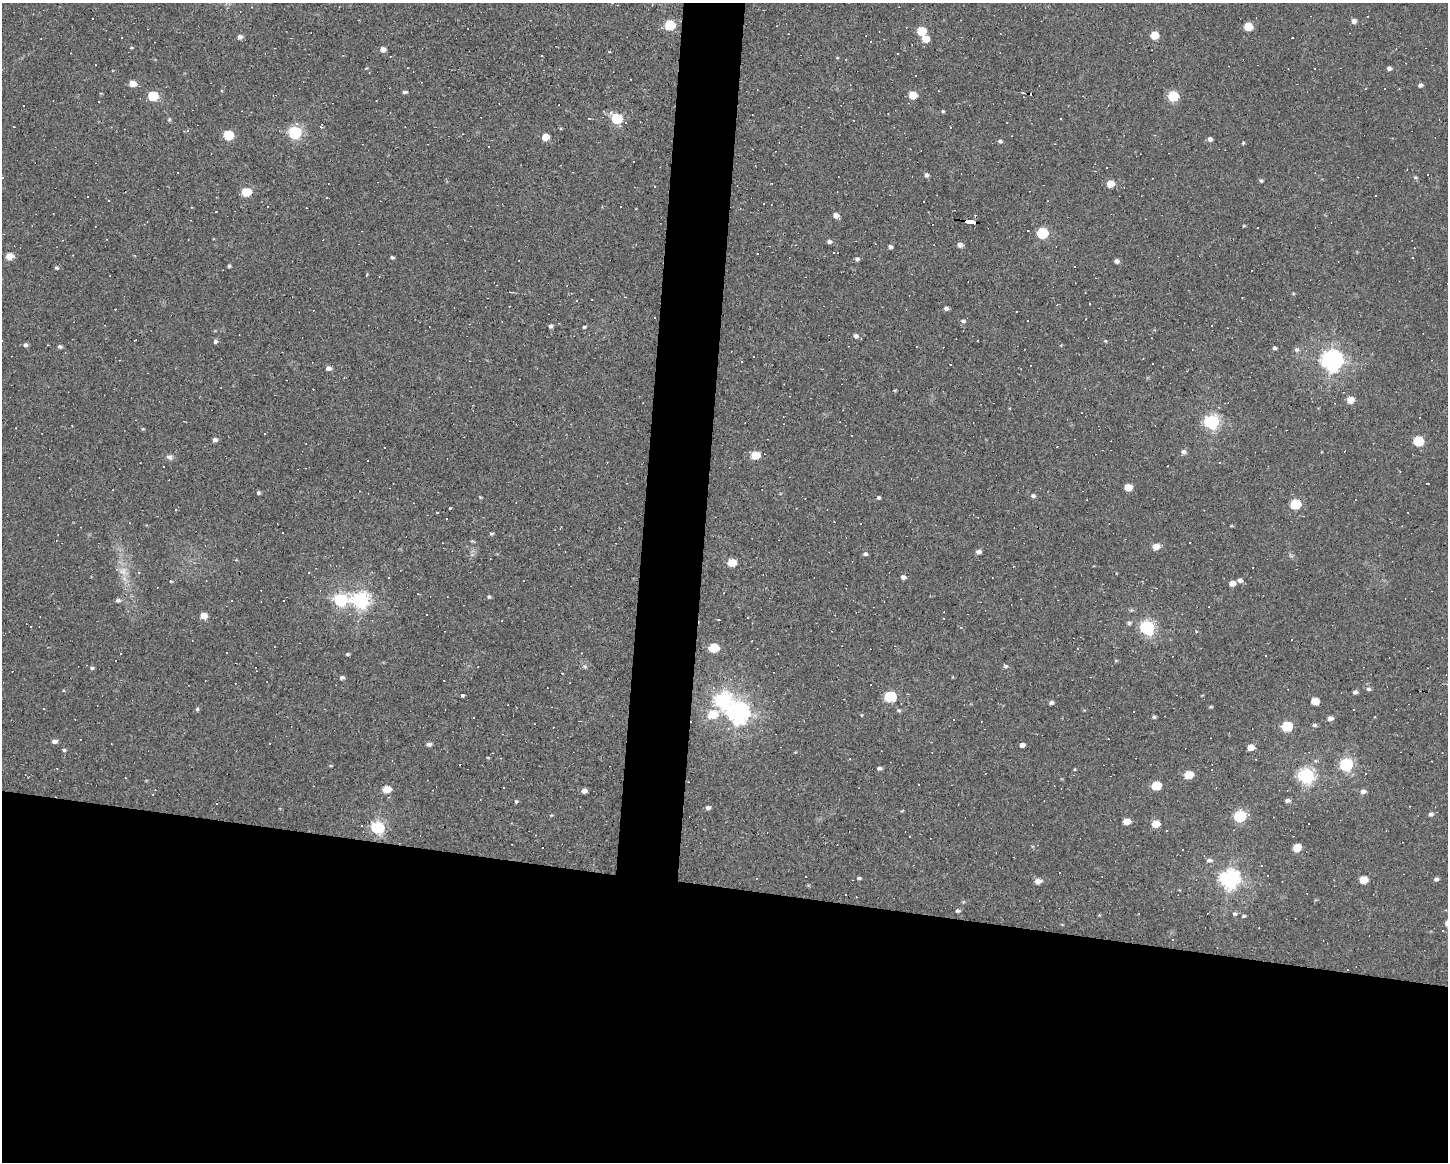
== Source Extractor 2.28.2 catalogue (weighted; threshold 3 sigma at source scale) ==
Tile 11 of 3 x 4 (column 2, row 4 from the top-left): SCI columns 1553-2998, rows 1-1160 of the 4664 x 4640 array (HDU 1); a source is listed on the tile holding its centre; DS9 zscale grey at full resolution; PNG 1450 x 1164 px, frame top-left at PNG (2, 3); no overlay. Shown black and unused: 27% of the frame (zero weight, under 3 of 4 exposures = <1% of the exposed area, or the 3 px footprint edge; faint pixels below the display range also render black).
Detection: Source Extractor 2.28.2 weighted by HDU 2 'WHT'; one run over the whole footprint, this tile lists its part. Background 0.037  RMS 0.0064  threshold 0.0288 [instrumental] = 3 sigma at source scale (4.5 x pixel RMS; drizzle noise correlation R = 1.50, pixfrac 1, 0.05/0.05 arcsec/px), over >= 5 px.
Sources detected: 269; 101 cosmic-ray / hot-pixel residue — not listed; the other 168 listed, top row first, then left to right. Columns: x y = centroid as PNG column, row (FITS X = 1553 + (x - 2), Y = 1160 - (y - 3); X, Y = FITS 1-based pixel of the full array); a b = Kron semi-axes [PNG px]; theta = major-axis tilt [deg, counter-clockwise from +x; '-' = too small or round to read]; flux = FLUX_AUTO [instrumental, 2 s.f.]
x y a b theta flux
1354 21 5 5 - 2.4
670 25 6 5 - 41
1248 26 6 5 - 16
921 31 6 5 - 20
1154 35 5 5 - 13
240 37 6 5 - 1.8
925 39 6 5 - 10
383 49 5 5 - 3.7
609 52 3 3 - 0.89
95 65 2 2 - 0.48
407 68 3 2 - 0.61
1389 68 5 4 - 1.8
132 84 5 4 - 8.4
1420 85 5 5 - 1.6
405 92 5 4 - 1.1
912 95 6 5 - 13
152 96 6 5 - 33
1173 96 6 6 - 34
943 111 4 4 - 0.66
589 118 3 3 - 0.56
616 118 6 5 - 42
169 119 6 4 -72 0.78
853 120 2 2 - 0.51
625 122 3 3 - 2.9
14 127 2 2 - 0.37
321 127 3 3 - 4
950 127 3 2 - 0.72
295 133 6 6 - 97
228 135 6 5 - 34
545 137 5 5 - 9.8
1210 139 5 5 - 2
1000 141 5 4 - 1.1
1243 143 4 4 - 0.66
926 175 6 5 - 1.5
1415 177 5 4 - 0.82
1261 181 5 4 - 0.91
1110 184 6 5 - 8.9
246 192 6 5 - 24
109 200 3 3 - 1.2
836 216 6 5 - 3.9
970 222 9 3 -9 100
1244 226 5 3 - 0.56
1042 233 6 6 - 50
829 242 6 5 - 1.6
960 245 6 5 - 2.7
890 247 4 4 - 1.7
758 254 3 2 - 0.85
9 256 5 4 - 10
392 257 4 4 - 1.1
857 259 5 5 - 1.2
1117 261 5 4 - 1.9
229 266 4 3 - 0.91
56 268 5 4 - 1
367 275 5 3 - 0.58
577 300 3 2 - 0.57
946 308 5 4 - 1.8
654 317 2 2 - 0.5
963 321 7 5 -2 1.3
550 326 4 4 - 1.8
584 327 4 4 - 0.77
856 336 6 6 - 1.7
1105 341 5 3 - 0.53
215 342 5 5 - 1.4
25 345 5 5 - 1.5
60 346 5 4 - 1.2
1275 348 5 4 - 1.3
1297 350 6 6 - 1.6
1331 360 8 7 - 370
741 361 3 3 - 1.5
950 364 3 2 - 0.65
1152 364 3 3 - 2.1
328 368 5 5 - 2.8
1350 400 6 5 - 7.9
1081 412 2 2 - 0.4
1211 422 7 6 - 140
143 429 5 3 - 0.57
215 440 5 4 - 2
1418 441 6 6 - 33
1183 452 6 6 - 2
755 455 6 5 - 17
169 457 8 6 -22 1.9
1428 484 3 2 - 0.38
1128 487 6 5 - 8.3
258 493 5 4 - 1
1033 496 6 5 - 1.4
879 498 4 4 - 1
1295 504 6 6 - 37
450 508 3 3 - 0.44
176 510 3 3 - 0.56
446 519 2 2 - 0.48
491 534 5 4 - 0.91
1156 546 6 5 - 6.7
979 552 6 4 -3 2.2
865 554 5 4 - 1.5
731 563 6 5 - 15
123 571 11 9 68 4.9
309 572 3 2 - 0.7
389 577 2 2 - 0.52
903 577 5 5 - 2.1
1240 580 6 5 - 2.1
171 581 4 3 - 0.51
1232 583 5 5 - 4.4
489 597 5 4 - 0.91
118 600 6 5 - 1.6
340 600 7 6 - 97
361 601 7 6 - 200
427 614 3 2 - 0.76
203 616 5 5 - 7.6
719 620 3 2 - 0.44
1147 627 7 6 - 140
713 648 6 5 - 28
347 654 4 4 - 0.92
1005 666 6 5 - 1.1
585 667 6 4 -20 0.93
92 668 5 4 - 1.1
342 677 5 4 - 1.7
1368 689 6 5 - 1.2
1355 692 5 4 - 1.6
462 695 3 3 - 32
890 697 7 5 7 59
723 700 8 7 - 160
1315 701 6 5 - 12
1051 702 5 4 - 1.5
1211 707 6 3 8 0.68
197 709 5 5 - 0.91
899 710 6 4 -19 1
738 713 8 7 - 360
713 714 8 6 14 15
474 717 3 3 - 2.2
1154 717 5 5 - 0.93
1330 718 6 5 - 2.9
1314 725 6 5 - 1.1
1287 726 6 6 - 42
54 741 6 4 -1 2.2
429 744 5 4 - 2.2
1022 745 5 4 - 2.7
1250 747 5 5 - 7.3
64 750 4 4 - 0.87
1346 764 7 6 - 100
879 768 5 4 - 1.5
1188 775 6 5 - 18
1306 776 7 6 - 170
1156 786 6 5 - 22
386 789 6 5 - 13
584 791 5 4 - 3
1363 791 7 5 7 2.2
1287 800 6 5 - 1.5
516 801 5 4 - 0.86
216 803 3 3 - 0.94
708 808 5 4 - 1.9
1431 814 6 5 - 1.7
1240 816 7 6 - 66
1126 821 6 5 - 8.8
1155 824 6 5 - 11
362 825 3 3 - 10
378 827 7 6 - 100
1297 848 6 6 - 10
1209 860 7 5 6 1.6
859 878 5 3 - 0.99
1229 879 8 7 - 300
1436 879 6 4 9 1.4
1363 880 6 5 - 13
1038 881 7 5 4 4
845 894 2 2 - 0.52
958 911 6 4 -8 1.2
1235 914 5 5 - 1.2
1244 916 5 3 - 0.85
1173 939 3 3 - 0.61
Overlapping masked pixels (flux is a lower limit): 1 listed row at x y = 970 222